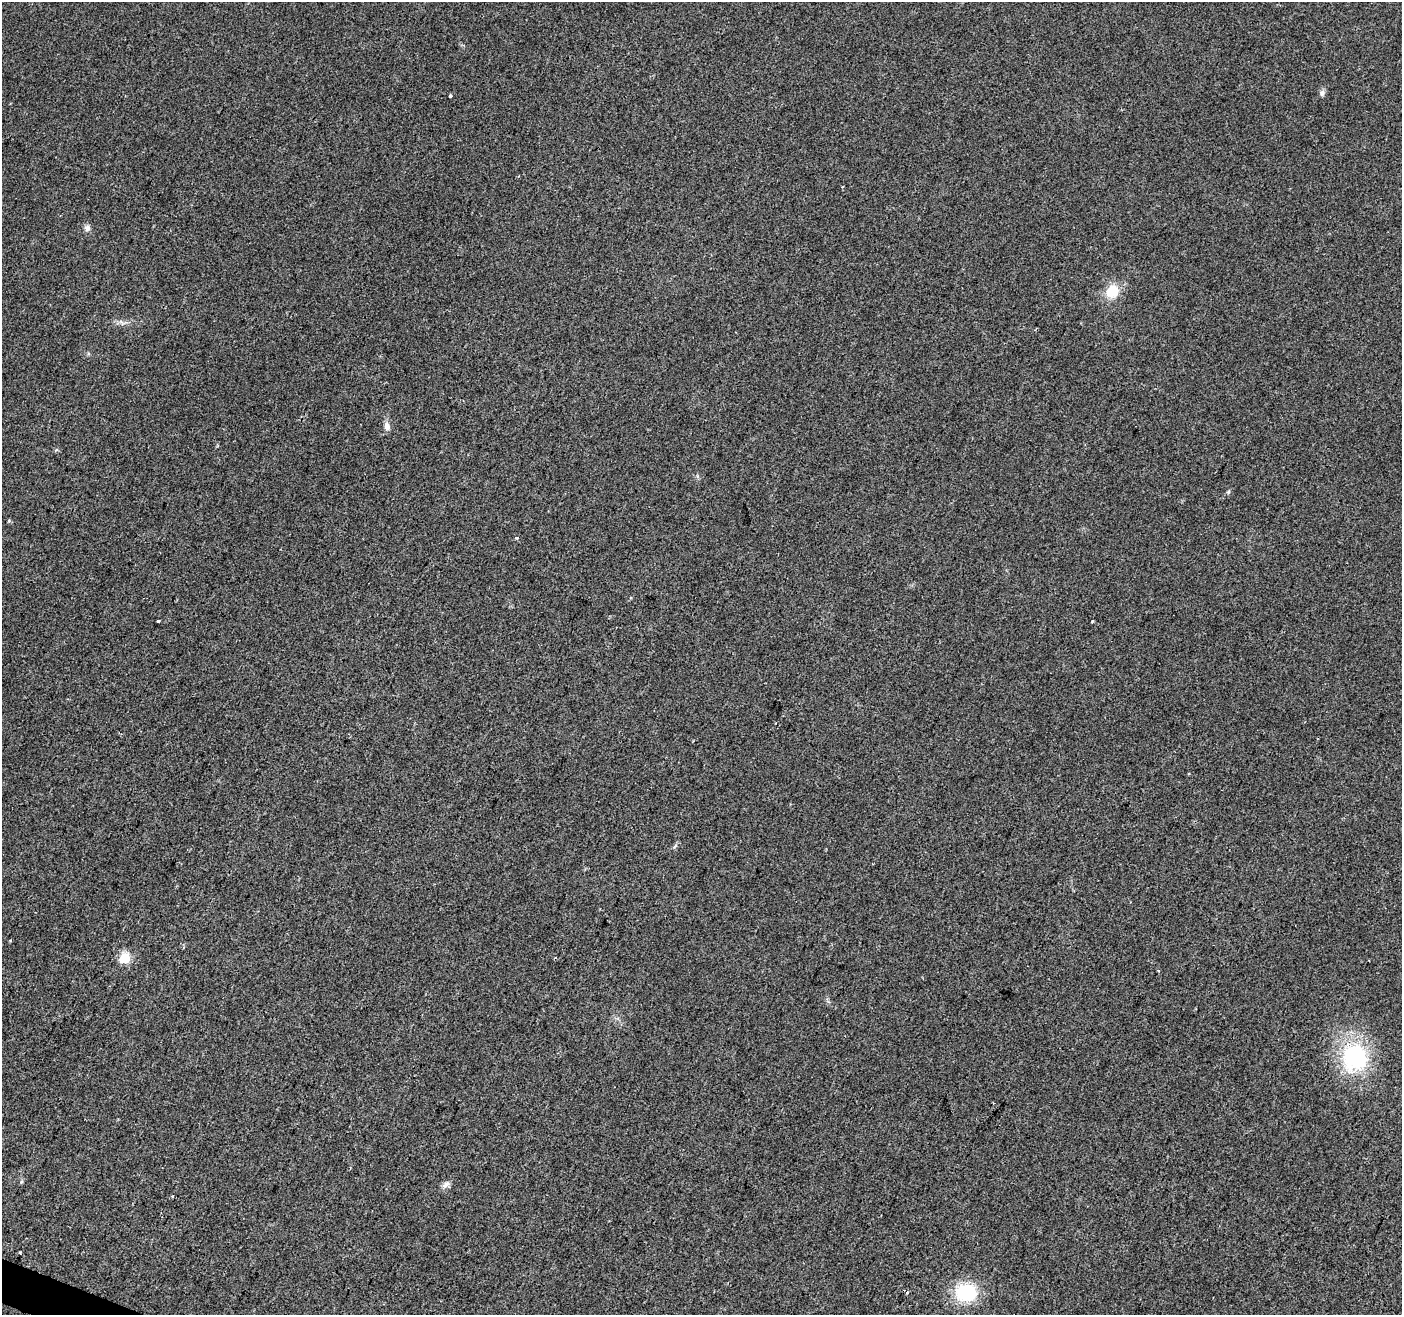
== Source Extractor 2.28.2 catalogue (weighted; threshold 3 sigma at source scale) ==
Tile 7 of 4 x 4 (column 3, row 2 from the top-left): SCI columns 2801-4200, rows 2834-4146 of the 5607 x 5732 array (HDU 1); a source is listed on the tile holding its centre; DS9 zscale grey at full resolution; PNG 1404 x 1317 px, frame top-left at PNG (2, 2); no overlay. Shown black and unused: <1% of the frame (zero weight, under 2 of 3 exposures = <1% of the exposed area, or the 3 px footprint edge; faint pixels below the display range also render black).
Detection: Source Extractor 2.28.2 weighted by HDU 2 'WHT'; one run over the whole footprint, this tile lists its part. Background 0.0354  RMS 0.0068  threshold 0.0305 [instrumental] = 3 sigma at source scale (4.5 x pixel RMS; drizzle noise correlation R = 1.50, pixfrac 1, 0.0396/0.0396 arcsec/px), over >= 5 px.
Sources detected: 18; all 18 listed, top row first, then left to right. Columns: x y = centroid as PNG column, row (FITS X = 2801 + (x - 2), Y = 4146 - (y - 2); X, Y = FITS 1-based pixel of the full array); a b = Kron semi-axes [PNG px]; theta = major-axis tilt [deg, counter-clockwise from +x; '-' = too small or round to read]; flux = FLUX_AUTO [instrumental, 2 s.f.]
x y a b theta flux
1322 93 8 6 55 2
450 95 3 3 - 1.3
87 228 8 7 - 2.7
1112 291 14 12 44 16
387 426 11 7 -83 3.4
1228 492 6 4 45 0.86
517 538 4 3 - 1.3
158 621 3 3 - 1.6
1092 621 3 3 - 2.7
10 940 4 3 - 0.66
125 958 6 6 - 45
1158 970 3 3 - 0.63
1355 1057 29 27 89 69
445 1185 12 6 40 3
173 1196 3 3 - 0.92
20 1252 3 3 - 1.1
905 1291 6 3 -38 5.5
966 1292 23 19 0 36